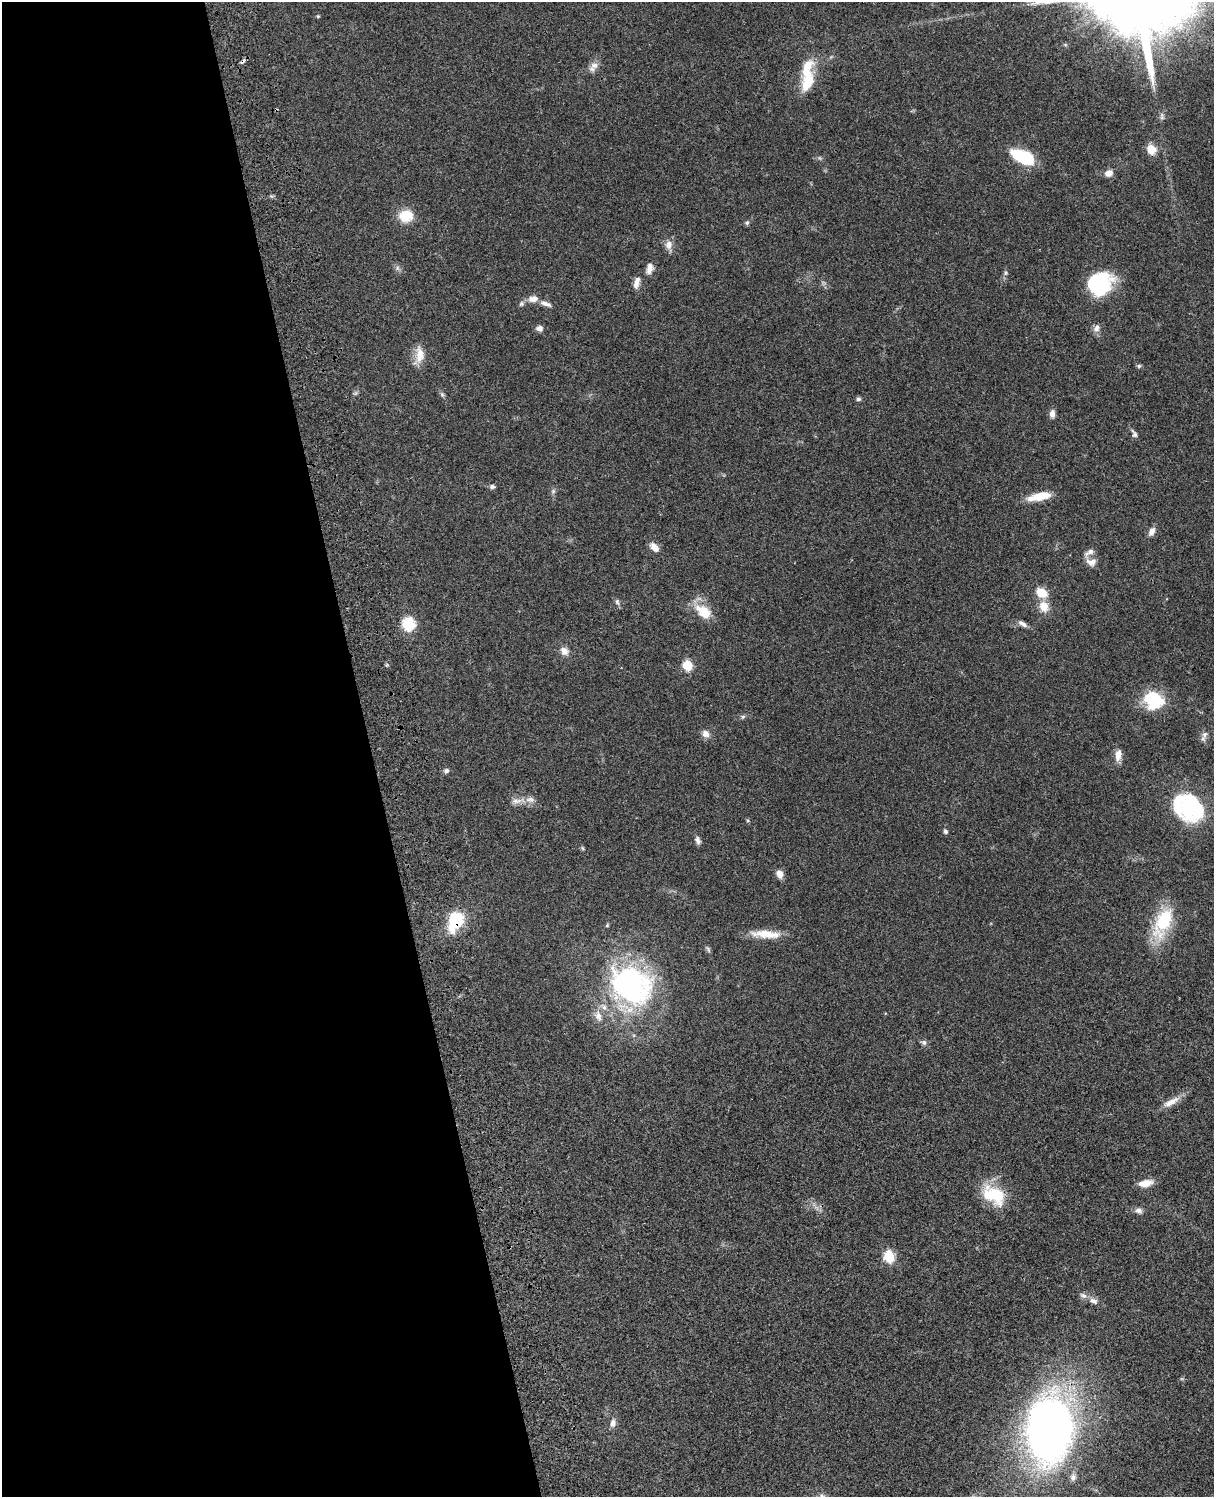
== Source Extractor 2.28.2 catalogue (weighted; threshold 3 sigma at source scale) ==
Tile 5 of 4 x 3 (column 1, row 2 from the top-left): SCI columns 122-1333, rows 1773-3267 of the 5088 x 4926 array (HDU 1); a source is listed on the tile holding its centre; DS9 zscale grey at full resolution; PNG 1216 x 1499 px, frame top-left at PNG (2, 2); no overlay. Shown black and unused: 31% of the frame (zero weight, under 3 of 4 exposures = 6% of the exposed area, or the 3 px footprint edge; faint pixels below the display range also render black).
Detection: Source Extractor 2.28.2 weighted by HDU 2 'WHT'; one run over the whole footprint, this tile lists its part. Background 0.0779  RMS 0.0058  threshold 0.0263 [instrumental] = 3 sigma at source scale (4.5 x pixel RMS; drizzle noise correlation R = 1.50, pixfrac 1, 0.05/0.05 arcsec/px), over >= 5 px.
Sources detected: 75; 1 inside a brighter object's white glare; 1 cosmic-ray / hot-pixel residue — not listed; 4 inside a brighter listed object's ellipse — not listed separately; the other 69 listed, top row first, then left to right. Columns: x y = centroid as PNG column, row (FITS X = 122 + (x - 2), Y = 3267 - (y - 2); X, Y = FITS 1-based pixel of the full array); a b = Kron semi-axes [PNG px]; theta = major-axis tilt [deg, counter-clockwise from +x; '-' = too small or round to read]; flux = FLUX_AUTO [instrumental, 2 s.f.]
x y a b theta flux
318 16 5 4 - 0.65
594 65 11 9 -2 3.6
807 76 43 14 85 21
1162 116 10 6 -83 1.5
1151 149 11 10 - 6.8
1022 156 23 11 -22 32
1109 173 9 8 - 3.7
406 216 16 13 6 12
747 223 6 5 - 1
669 245 13 10 79 3.8
397 268 7 4 -89 1.3
650 268 14 8 79 3.6
1006 273 7 6 - 1.2
637 283 15 7 76 3.7
1099 284 25 21 26 46
533 299 16 10 9 4.8
546 304 16 6 -18 2.9
539 328 8 7 - 2.5
1096 328 11 8 65 2.7
420 354 24 12 90 7.6
1139 366 6 5 - 1
442 394 6 5 - 1.1
858 399 6 5 - 1.2
1052 414 10 6 85 2.9
1134 434 13 6 -64 1.8
492 487 6 5 - 1.5
553 491 7 5 46 1.2
1039 496 25 8 12 13
1152 531 11 7 62 3.1
654 547 12 7 -45 4.6
1091 562 15 10 -8 4.2
1042 593 14 10 -25 9.2
617 602 9 5 -79 1.4
1044 607 13 10 -68 7.6
703 611 22 13 -38 13
408 624 7 6 - 62
1023 624 13 6 -32 2.5
564 651 11 8 -52 3.8
688 665 6 5 - 30
1153 700 20 17 -39 30
743 717 6 5 - 0.99
706 734 10 9 - 3.4
1204 734 10 7 73 2.5
1118 755 16 8 82 4.2
446 771 7 6 - 1.5
530 799 14 8 -2 3.6
516 801 16 6 5 3.5
1189 807 25 17 82 46
748 821 5 3 - 0.59
946 831 6 5 - 1.2
698 840 10 6 -71 2.1
582 848 6 4 -87 0.71
780 874 10 8 -64 3.9
456 920 14 9 65 37
1163 922 43 19 66 29
766 934 37 9 -4 12
708 949 10 4 -64 1.2
630 984 43 34 -28 130
598 1016 15 9 -72 4.7
924 1043 7 7 - 1.6
1171 1102 25 8 30 5.9
1145 1183 15 7 11 6.9
994 1195 31 19 -33 24
1138 1210 10 7 -10 2.3
889 1257 6 6 - 45
1093 1301 12 7 -27 2.9
613 1423 10 7 85 2.9
1049 1429 35 24 84 600
1073 1477 10 8 75 2.3
Overlapping masked pixels (flux is a lower limit): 1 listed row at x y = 456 920